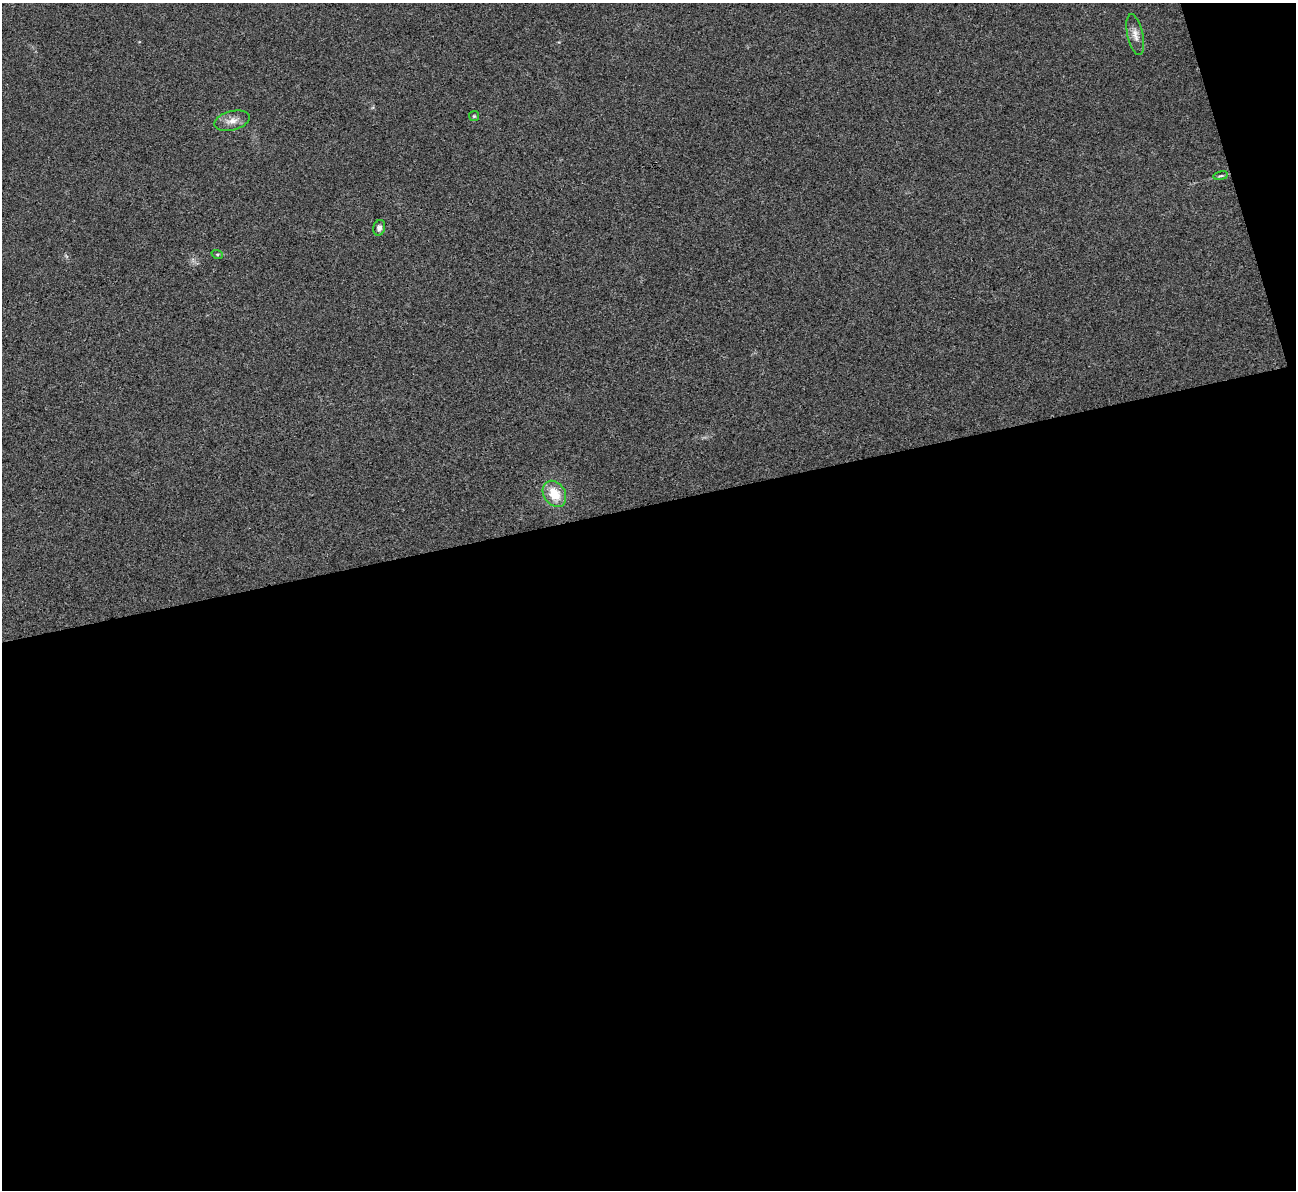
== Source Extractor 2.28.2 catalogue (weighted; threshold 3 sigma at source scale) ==
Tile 16 of 4 x 4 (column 4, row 4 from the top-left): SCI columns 3886-5179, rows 267-1454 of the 5180 x 5164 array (HDU 1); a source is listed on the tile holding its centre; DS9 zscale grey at full resolution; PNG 1298 x 1192 px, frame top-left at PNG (2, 3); each listed source drawn as its Kron ellipse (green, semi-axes under 4 px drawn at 4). Shown black and unused: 59% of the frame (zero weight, under 3 of 4 exposures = <1% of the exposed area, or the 3 px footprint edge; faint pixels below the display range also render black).
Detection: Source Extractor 2.28.2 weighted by HDU 2 'WHT'; one run over the whole footprint, this tile lists its part. Background 0.0653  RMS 0.005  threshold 0.0223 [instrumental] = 3 sigma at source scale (4.5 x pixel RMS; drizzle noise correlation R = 1.50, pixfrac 1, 0.05/0.05 arcsec/px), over >= 5 px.
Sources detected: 7; all 7 listed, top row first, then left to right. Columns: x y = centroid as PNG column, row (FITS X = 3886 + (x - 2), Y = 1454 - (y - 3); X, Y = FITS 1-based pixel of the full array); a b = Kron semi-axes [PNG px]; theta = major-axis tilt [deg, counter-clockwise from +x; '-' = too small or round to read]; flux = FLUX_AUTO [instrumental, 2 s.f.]
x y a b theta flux
1135 35 21 8 -77 3.8
474 116 5 5 - 0.61
232 121 18 9 15 4.4
1221 176 7 3 9 0.71
379 228 8 6 73 1.8
217 254 6 3 -18 0.54
554 494 14 10 -57 10